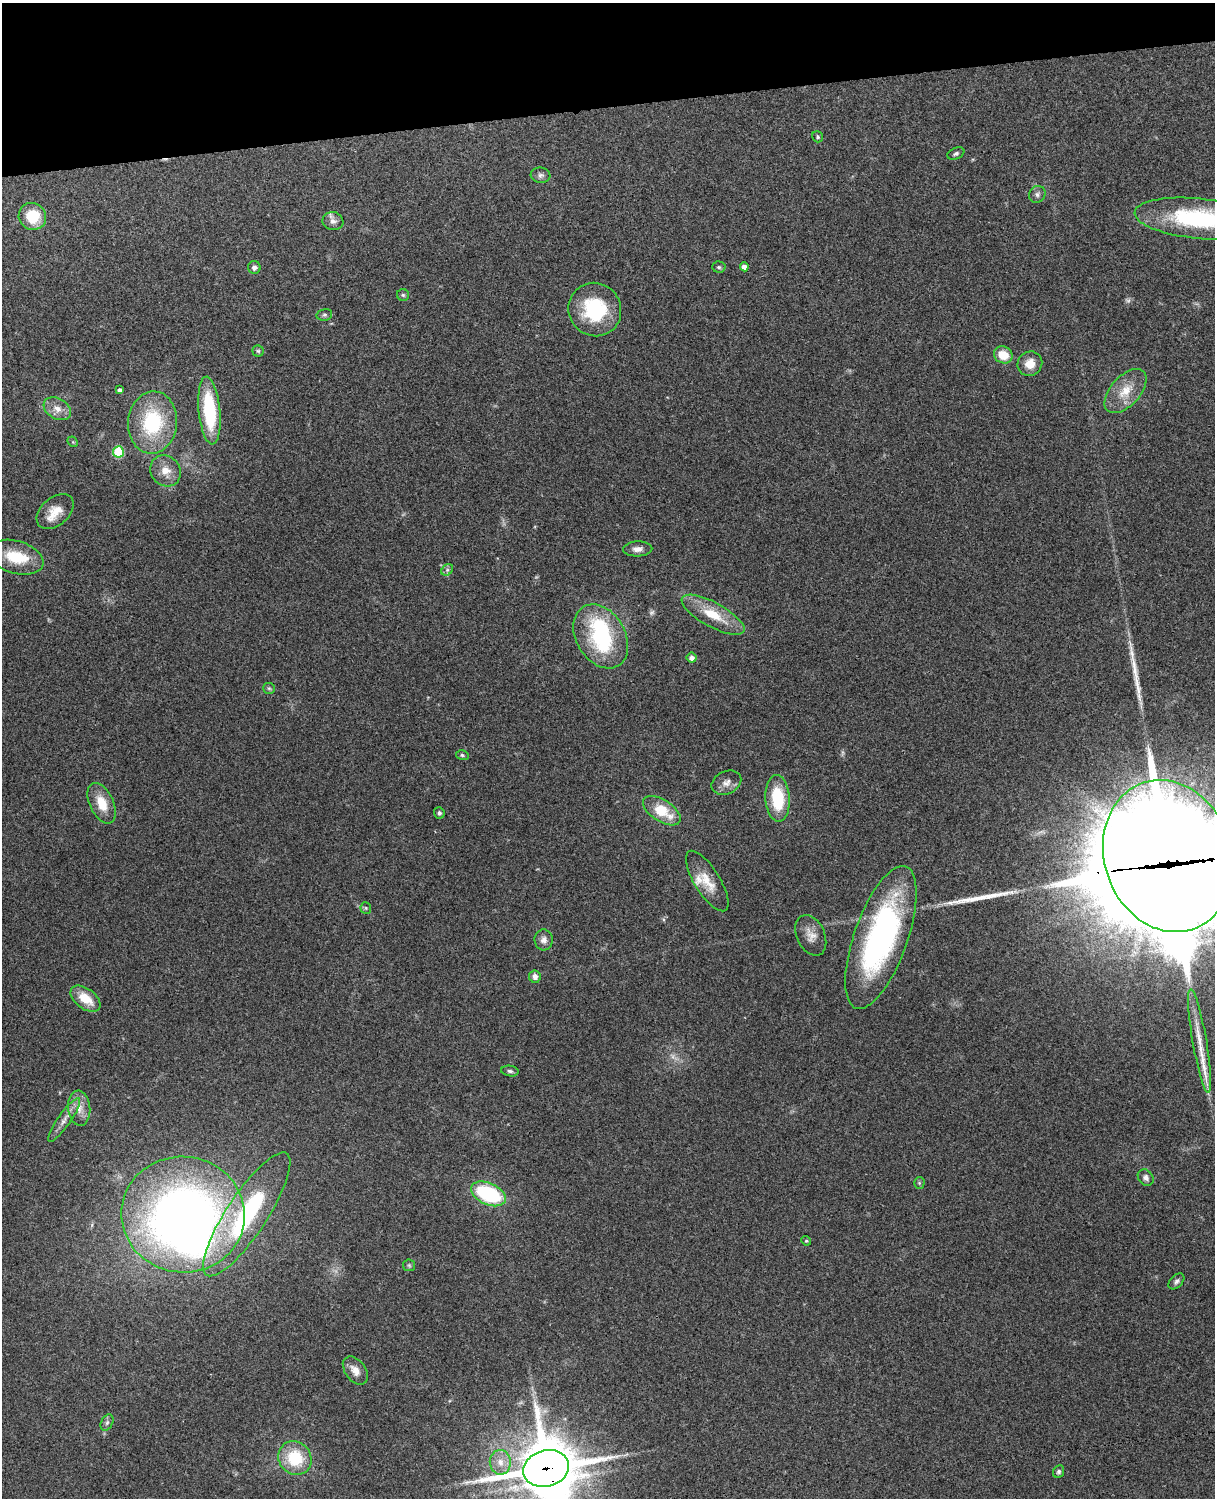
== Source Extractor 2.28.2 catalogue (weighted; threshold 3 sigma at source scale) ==
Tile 3 of 4 x 3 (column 3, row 1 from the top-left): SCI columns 2543-3755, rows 3155-4650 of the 5088 x 4927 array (HDU 1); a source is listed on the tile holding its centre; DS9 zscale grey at full resolution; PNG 1217 x 1500 px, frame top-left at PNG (2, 3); each listed source drawn as its Kron ellipse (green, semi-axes under 4 px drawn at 4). Shown black and unused: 7% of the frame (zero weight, under 3 of 4 exposures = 6% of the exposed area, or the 3 px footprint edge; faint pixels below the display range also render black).
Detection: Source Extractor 2.28.2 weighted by HDU 2 'WHT'; one run over the whole footprint, this tile lists its part. Background 0.221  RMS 0.0083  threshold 0.0372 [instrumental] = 3 sigma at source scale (4.5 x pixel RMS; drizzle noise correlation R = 1.50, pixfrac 1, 0.05/0.05 arcsec/px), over >= 5 px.
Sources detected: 81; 4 too faint to see at this stretch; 7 inside a brighter object's white glare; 3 long thin detections or spike segments (spike, bleed or trail) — neither listed nor drawn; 3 inside a brighter listed object's ellipse — not listed separately; the other 64 listed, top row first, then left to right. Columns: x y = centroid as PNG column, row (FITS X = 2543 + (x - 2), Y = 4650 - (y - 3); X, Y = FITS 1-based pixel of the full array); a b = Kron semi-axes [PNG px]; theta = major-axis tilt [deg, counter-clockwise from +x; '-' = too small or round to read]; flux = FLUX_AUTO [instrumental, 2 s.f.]
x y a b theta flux
818 137 6 5 - 1.3
956 154 9 5 23 2
540 175 10 7 -7 3.1
1037 194 9 8 - 2.8
32 216 14 13 - 26
1198 219 64 20 -6 96
333 221 10 9 - 4.2
254 267 6 6 - 3.1
719 267 7 5 -2 1.5
744 267 4 4 - 4.3
403 295 6 6 - 1.5
595 310 27 26 - 55
324 315 8 6 14 1.9
258 351 5 5 - 1.4
1003 355 9 8 - 14
1030 364 12 12 - 10
120 390 4 4 - 2.8
1126 391 27 14 48 18
57 409 14 10 -31 7.3
209 410 34 10 -84 60
153 422 31 24 84 63
73 442 6 4 -44 1.1
118 452 5 5 - 44
166 471 16 14 -50 11
55 512 21 14 41 13
638 549 14 7 2 5.1
16 557 28 16 -17 27
447 570 6 5 - 1.8
713 615 35 12 -29 25
601 636 34 24 -59 80
691 658 5 5 - 3.7
269 688 6 5 - 1.4
462 755 6 5 - 1.3
726 783 15 11 25 6.1
778 798 23 12 -86 40
102 803 22 12 -65 16
662 811 21 11 -32 25
439 813 6 5 - 1.7
1168 856 77 63 -71 17000
707 881 35 12 -58 16
366 908 6 5 - 1.3
811 935 21 14 -66 9.4
881 937 75 27 70 200
544 940 10 9 - 4.7
535 977 6 6 - 3.8
85 999 17 10 -38 17
1199 1041 52 7 -80 19
510 1071 8 5 -9 2.1
79 1108 18 11 -85 10
64 1120 26 6 55 7.6
1146 1178 9 7 -50 3.3
919 1183 5 5 - 1.2
488 1194 18 10 -24 73
247 1214 73 20 57 110
183 1215 61 58 -6 710
806 1241 5 4 - 0.96
409 1265 6 6 - 1.5
1176 1281 9 6 45 2.5
355 1370 16 10 -52 8
107 1423 9 5 63 2.2
295 1458 17 16 - 35
500 1462 12 10 -84 8.8
546 1468 23 18 16 3900
1059 1472 6 5 - 1.7
Overlapping masked pixels (flux is a lower limit): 2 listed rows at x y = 1168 856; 546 1468
Isophote crosses this tile's border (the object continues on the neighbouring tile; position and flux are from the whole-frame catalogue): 3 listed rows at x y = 1198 219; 1168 856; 546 1468